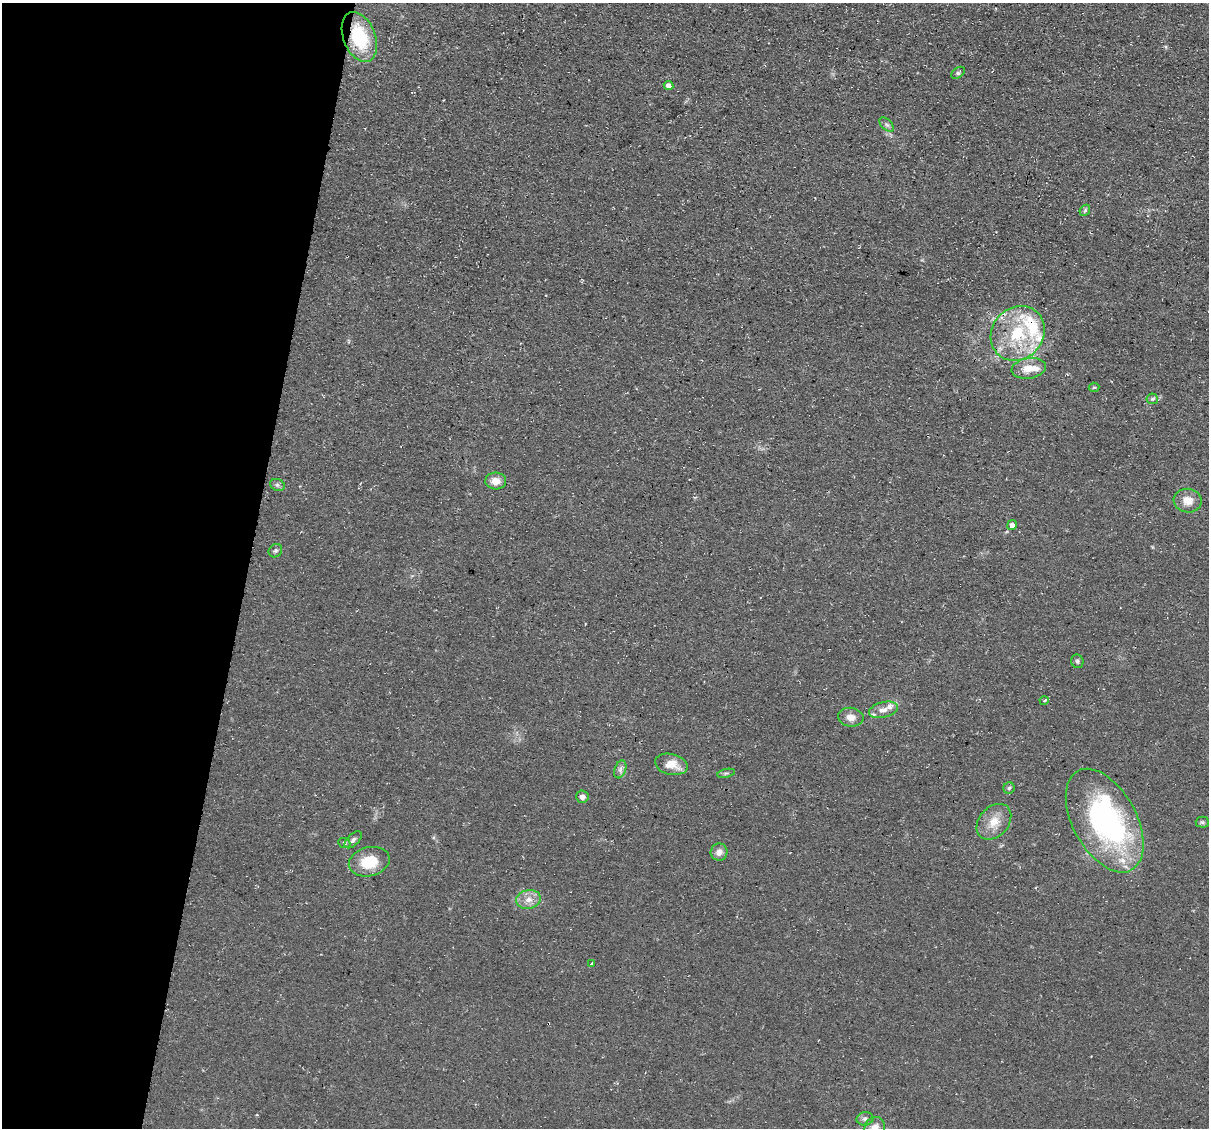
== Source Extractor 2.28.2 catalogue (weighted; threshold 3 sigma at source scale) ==
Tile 9 of 4 x 4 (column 1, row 3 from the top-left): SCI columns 1-1207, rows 1357-2482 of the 4832 x 4851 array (HDU 1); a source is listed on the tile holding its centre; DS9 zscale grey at full resolution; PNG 1211 x 1130 px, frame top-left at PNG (2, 3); each listed source drawn as its Kron ellipse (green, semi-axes under 4 px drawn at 4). Shown black and unused: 20% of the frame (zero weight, under 3 of 4 exposures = <1% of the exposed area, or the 3 px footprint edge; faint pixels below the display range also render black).
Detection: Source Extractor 2.28.2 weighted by HDU 2 'WHT'; one run over the whole footprint, this tile lists its part. Background 0.0753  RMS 0.0077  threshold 0.0345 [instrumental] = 3 sigma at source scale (4.5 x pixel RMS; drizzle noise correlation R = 1.50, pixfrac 1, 0.05/0.05 arcsec/px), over >= 5 px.
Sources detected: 43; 1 inside a brighter object's white glare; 1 cosmic-ray / hot-pixel residue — neither listed nor drawn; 7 inside a brighter listed object's ellipse — not listed separately; the other 34 listed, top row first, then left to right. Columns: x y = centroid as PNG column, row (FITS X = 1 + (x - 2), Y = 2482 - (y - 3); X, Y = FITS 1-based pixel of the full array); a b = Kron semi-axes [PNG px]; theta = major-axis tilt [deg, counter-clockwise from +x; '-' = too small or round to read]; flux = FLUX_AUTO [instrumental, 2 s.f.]
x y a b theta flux
359 37 26 16 -69 47
958 73 7 5 36 1.7
669 85 5 4 - 3.7
887 125 9 5 -44 2.1
1085 210 6 4 47 1.2
1018 333 29 25 49 46
1029 368 17 10 10 11
1094 387 5 4 - 1.1
1152 399 6 5 - 1.6
496 481 10 8 -3 7.3
277 485 7 6 - 1.8
1188 501 14 12 -9 9.3
1012 525 5 4 - 4.1
275 551 7 6 - 1.8
1077 661 7 6 - 1.6
1044 701 5 3 - 0.82
883 710 15 7 13 6.1
851 717 13 9 -9 6.7
671 764 16 10 -13 12
620 769 9 5 71 2.9
726 773 9 3 13 1.5
1009 788 6 5 - 1.4
582 797 6 6 - 3.3
1105 821 56 31 -61 170
994 822 20 14 48 13
1202 822 6 5 - 1.5
353 840 10 5 44 2.6
344 843 6 5 - 1.2
719 852 8 8 - 5.1
369 862 21 14 14 23
528 899 12 9 13 6.9
592 964 3 3 - 1.7
865 1119 8 7 - 2.6
875 1128 11 10 - 6.6
Overlapping masked pixels (flux is a lower limit): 2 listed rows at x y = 359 37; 1018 333
Isophote crosses this tile's border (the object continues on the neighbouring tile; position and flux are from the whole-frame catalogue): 1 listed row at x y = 875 1128